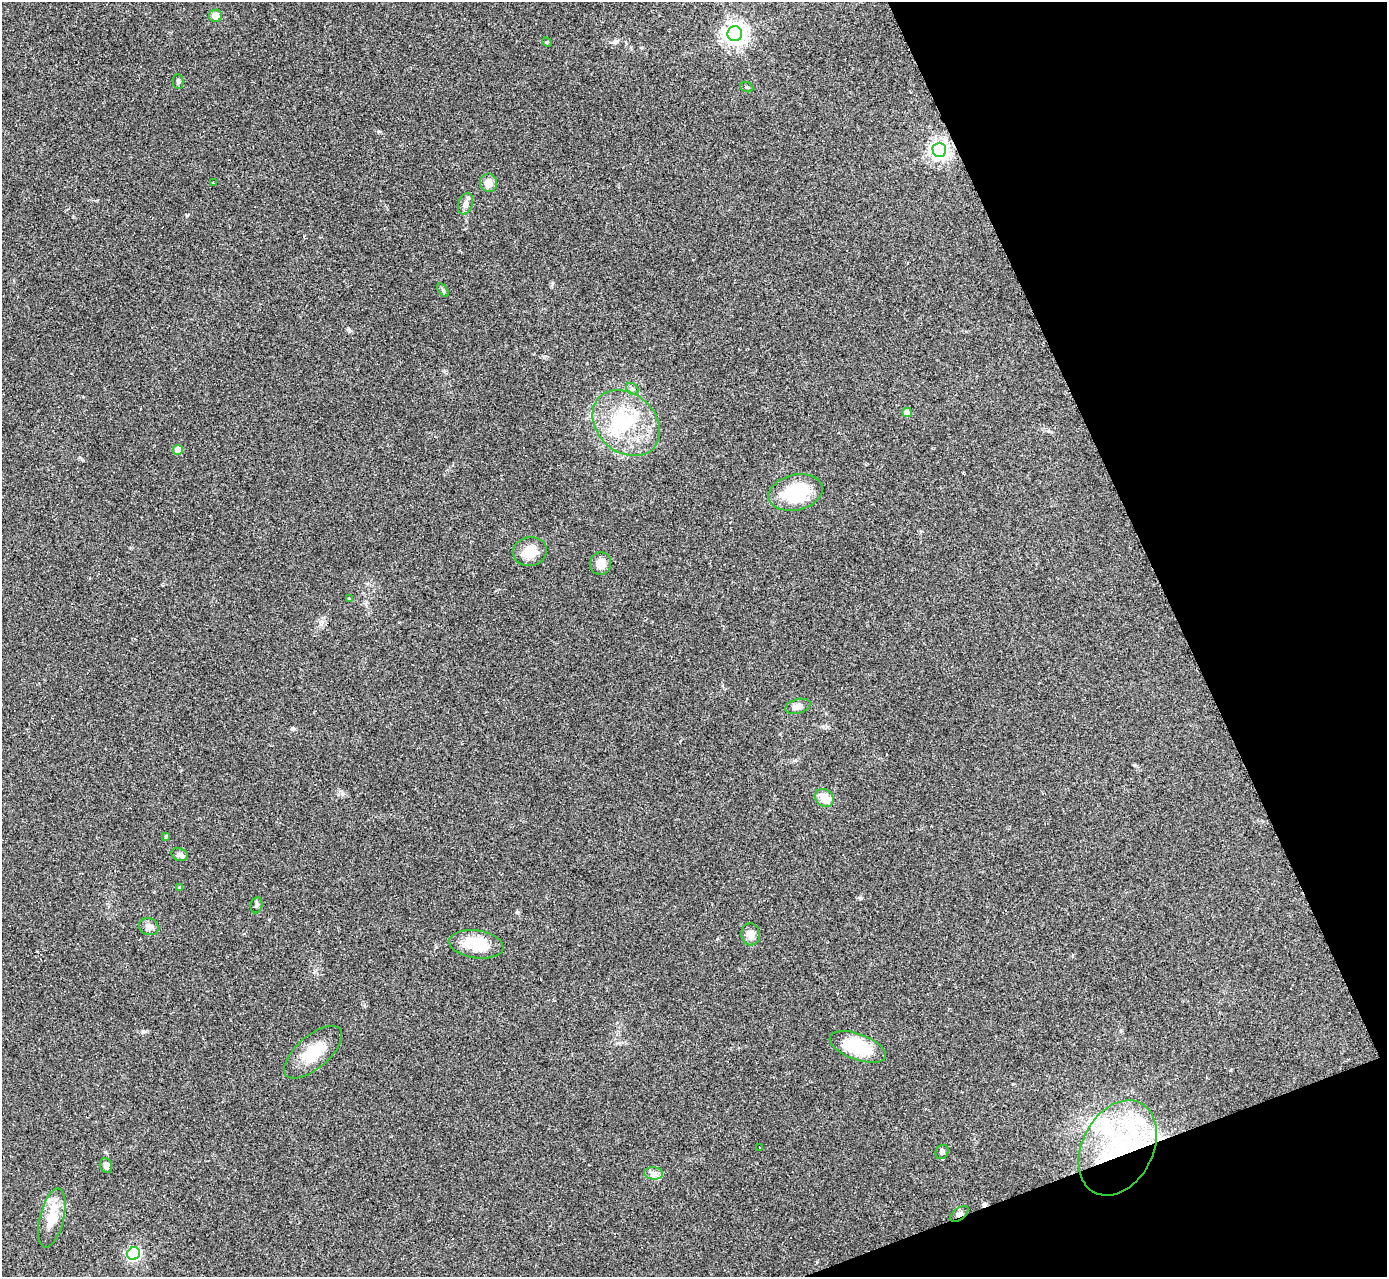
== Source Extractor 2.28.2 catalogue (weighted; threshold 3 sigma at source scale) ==
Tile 12 of 4 x 4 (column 4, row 3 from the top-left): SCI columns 4160-5544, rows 1426-2700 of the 5544 x 5527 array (HDU 1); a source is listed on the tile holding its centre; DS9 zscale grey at full resolution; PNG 1389 x 1279 px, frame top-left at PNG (2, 2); each listed source drawn as its Kron ellipse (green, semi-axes under 4 px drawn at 4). Shown black and unused: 19% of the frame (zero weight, under 2 of 3 exposures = <1% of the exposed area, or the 3 px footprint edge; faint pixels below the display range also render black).
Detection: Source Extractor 2.28.2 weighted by HDU 2 'WHT'; one run over the whole footprint, this tile lists its part. Background 0.0836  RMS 0.0078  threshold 0.035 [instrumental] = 3 sigma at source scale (4.5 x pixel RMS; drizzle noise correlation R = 1.50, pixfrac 1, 0.05/0.05 arcsec/px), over >= 5 px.
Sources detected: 46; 1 inside a brighter object's white glare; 2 cosmic-ray / hot-pixel residue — neither listed nor drawn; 6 inside a brighter listed object's ellipse — not listed separately; the other 37 listed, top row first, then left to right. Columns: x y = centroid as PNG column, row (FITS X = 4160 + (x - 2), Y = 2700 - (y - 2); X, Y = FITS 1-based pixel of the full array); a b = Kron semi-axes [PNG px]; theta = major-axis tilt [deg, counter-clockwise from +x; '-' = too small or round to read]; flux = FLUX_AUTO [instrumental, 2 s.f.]
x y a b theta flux
215 16 6 6 - 6.8
735 34 7 7 - 550
547 42 5 4 - 0.77
178 81 7 5 -89 1.5
747 87 7 5 -22 1.2
939 150 7 7 - 380
213 183 3 3 - 1
489 183 9 8 - 6
465 204 11 7 69 3.5
443 290 8 4 -54 1.3
632 389 7 5 -43 1.7
907 412 5 4 - 7.4
626 423 37 29 -43 56
178 450 5 5 - 14
796 493 27 17 13 42
530 552 17 14 13 11
601 563 11 10 - 7.4
349 599 4 4 - 1.3
798 706 13 7 15 4.7
824 798 10 8 -36 13
166 836 4 3 - 0.8
180 855 8 6 -20 3
180 887 4 4 - 1
256 905 8 6 79 1.6
149 927 10 8 -22 4.3
751 934 11 9 -77 5
476 944 27 14 -8 24
858 1047 29 13 -20 36
313 1052 35 16 40 22
760 1148 3 2 - 0.46
1118 1148 50 35 63 110
942 1152 7 6 - 2.2
106 1166 7 6 - 2.8
653 1173 9 6 -6 3.2
959 1214 11 5 36 2.6
52 1218 30 12 76 19
134 1254 6 6 - 140
Overlapping masked pixels (flux is a lower limit): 2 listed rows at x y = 1118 1148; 959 1214
Unlisted compact peaks at least as high as the median listed source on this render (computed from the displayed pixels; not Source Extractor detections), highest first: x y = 293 729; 187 215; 860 898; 517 912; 552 284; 342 793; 143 1031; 378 131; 80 457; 321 624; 105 1152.